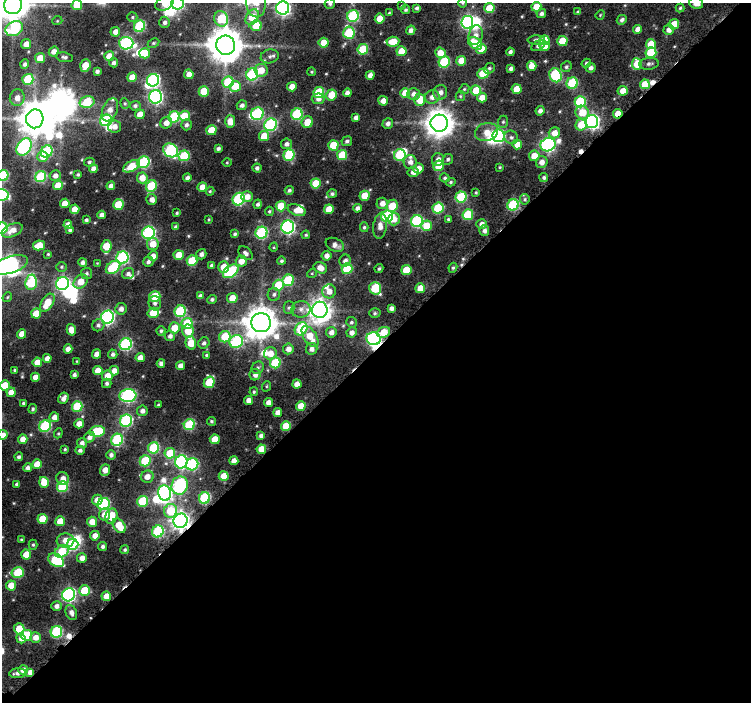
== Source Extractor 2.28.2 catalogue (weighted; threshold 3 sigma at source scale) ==
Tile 4 of 2 x 2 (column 2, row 2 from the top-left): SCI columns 766-1514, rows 66-765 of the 1535 x 1533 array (HDU 1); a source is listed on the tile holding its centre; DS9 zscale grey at full resolution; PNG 753 x 704 px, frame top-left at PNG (2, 3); each listed source drawn as its Kron ellipse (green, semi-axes under 4 px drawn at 4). Shown black and unused: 50% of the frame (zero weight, under 8 of 15 exposures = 4% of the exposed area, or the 3 px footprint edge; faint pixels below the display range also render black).
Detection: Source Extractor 2.28.2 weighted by HDU 2 'WHT'; one run over the whole footprint, this tile lists its part. Background 0.145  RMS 0.021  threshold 0.085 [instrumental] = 3 sigma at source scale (4.09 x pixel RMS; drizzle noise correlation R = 1.36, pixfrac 0.8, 0.0396/0.0396 arcsec/px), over >= 5 px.
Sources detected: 459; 15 inside a brighter object's white glare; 3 cosmic-ray / hot-pixel residue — neither listed nor drawn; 8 inside a brighter listed object's ellipse — not listed separately; the other 433 listed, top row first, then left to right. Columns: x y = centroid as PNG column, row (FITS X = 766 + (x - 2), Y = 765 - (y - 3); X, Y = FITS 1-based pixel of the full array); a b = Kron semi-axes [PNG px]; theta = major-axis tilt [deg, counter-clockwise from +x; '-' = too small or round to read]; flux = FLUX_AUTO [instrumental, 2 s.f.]
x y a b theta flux
164 3 9 7 26 18
178 3 6 6 - 260
256 3 15 9 -88 29
463 3 5 3 - 1.7
696 3 7 5 -22 15
330 4 5 5 - 3.8
13 5 9 9 - 3400
77 5 5 5 - 36
402 6 4 3 - 1.8
536 7 5 5 - 35
283 8 6 6 - 500
417 8 4 4 - 4.3
489 8 5 5 - 46
680 8 4 4 - 2.7
406 10 4 4 - 3.2
578 12 3 3 - 3
389 13 4 3 - 1.7
541 14 5 4 - 5.2
600 15 5 4 - 1.7
353 16 6 5 - 180
132 17 5 4 - 2.7
252 17 8 6 61 54
221 19 8 7 - 93
380 19 5 5 - 28
622 20 5 4 - 5.7
57 21 5 3 - 1.7
165 22 5 5 - 5.8
467 22 6 6 - 360
674 24 5 5 - 37
139 26 6 5 - 150
256 26 5 5 - 50
14 29 9 7 29 150
638 29 4 4 - 13
411 30 5 4 - 7.6
669 30 5 5 - 10
115 32 5 4 - 12
349 33 6 5 - 110
476 35 10 7 78 10
536 40 8 4 0 4.2
544 40 5 5 - 43
562 41 5 5 - 50
393 42 6 5 - 31
126 43 7 6 - 290
153 43 6 4 26 2.7
324 43 5 5 - 36
475 43 7 5 -36 54
26 44 5 5 - 17
651 44 5 5 - 37
226 45 9 9 - 4300
538 46 7 4 30 4.7
545 46 5 4 - 23
363 49 5 5 - 77
481 49 5 5 - 26
401 51 5 5 - 37
54 52 5 4 - 13
510 52 4 4 - 5.5
651 52 5 5 - 81
145 53 5 5 - 48
440 53 5 5 - 25
109 56 5 5 - 28
270 56 9 7 11 7.2
64 57 8 5 -10 4.9
40 58 5 5 - 26
461 61 5 5 - 26
444 62 6 5 - 100
114 63 4 4 - 5.1
586 63 5 4 - 3.1
25 64 5 4 - 5.8
637 64 5 5 - 49
649 64 10 6 5 6.2
85 66 6 5 - 36
532 66 5 5 - 23
566 67 5 5 - 3.8
489 68 6 4 40 3.6
591 68 5 5 - 6.6
511 69 4 3 - 5.5
261 70 6 6 - 23
97 71 4 3 - 5.5
312 72 4 3 - 2.1
483 73 6 5 - 54
189 74 5 4 - 16
252 74 6 6 - 170
370 75 4 4 - 13
555 75 7 6 - 170
132 77 5 4 - 25
28 79 5 5 - 88
153 80 6 6 - 280
228 82 6 5 - 82
572 83 6 5 - 130
645 84 5 5 - 42
235 86 5 5 - 46
292 87 5 4 - 19
464 89 5 4 - 2.7
517 89 5 5 - 34
476 90 5 5 - 57
204 91 5 5 - 47
623 91 5 5 - 19
440 92 7 7 - 10
319 93 5 5 - 97
347 93 4 4 - 8.4
405 93 5 5 - 32
413 94 6 6 - 10
331 95 5 5 - 33
460 96 5 4 - 2.3
156 97 7 6 - 380
432 97 7 6 - 11
17 98 8 7 - 14
482 98 5 5 - 17
318 99 6 5 - 9.8
420 100 6 5 - 38
383 101 5 4 - 13
87 102 7 5 15 90
580 102 6 5 - 130
125 103 5 4 - 2.5
242 105 5 4 - 6.4
135 106 5 5 - 4.7
110 110 12 7 68 14
540 111 5 4 - 8.6
582 112 7 6 - 35
140 114 5 4 - 17
257 114 6 6 - 170
297 114 6 5 - 140
618 114 5 4 - 32
184 116 5 5 - 41
174 117 6 5 - 120
356 117 4 4 - 8.1
35 119 9 8 - 3300
106 120 6 5 - 180
230 121 6 5 - 21
307 122 6 5 - 29
503 122 6 5 - 3.4
592 122 6 6 - 470
166 123 6 5 - 13
439 123 8 8 - 2600
388 124 6 5 - 6.9
186 125 5 5 - 5.6
271 125 6 6 - 220
581 125 6 5 - 39
115 126 6 6 - 11
211 130 5 5 - 42
486 132 12 9 13 18
554 133 6 5 - 19
264 136 5 5 - 34
499 136 6 6 - 210
511 137 7 6 - 5.3
347 141 5 4 - 4.6
286 144 5 5 - 7.3
333 145 5 5 - 58
517 145 5 5 - 19
548 145 8 6 26 400
24 147 9 7 60 320
218 148 4 3 - 4.7
170 150 8 6 -36 220
47 151 6 5 - 130
289 155 5 5 - 110
342 155 5 5 - 63
400 155 6 5 - 130
184 156 5 5 - 79
534 156 5 5 - 24
42 157 5 5 - 15
438 159 6 6 - 9.2
448 159 5 5 - 4
89 162 5 4 - 3.7
143 162 6 5 - 160
410 162 7 6 - 10
542 162 6 5 - 12
227 163 5 3 - 1.8
131 166 9 5 28 44
438 166 5 5 - 39
500 167 3 3 - 1.9
257 168 4 4 - 5.7
418 168 5 5 - 16
93 169 4 4 - 12
413 172 5 5 - 11
78 174 4 4 - 3
3 176 6 5 - 140
55 176 5 5 - 8.9
41 177 5 5 - 140
142 178 5 5 - 24
187 178 4 4 - 6.8
445 178 5 4 - 3
544 178 4 4 - 4.8
451 182 5 4 - 2.7
316 183 5 5 - 45
58 185 5 4 - 30
111 186 4 4 - 9.9
151 186 6 5 - 96
202 187 5 4 - 20
289 190 4 4 - 4.2
210 191 4 4 - 2.3
476 192 3 3 - 2.1
332 194 5 4 - 4.1
2 195 7 5 -13 160
365 196 5 5 - 39
247 197 6 5 - 14
461 197 5 5 - 120
152 199 5 5 - 11
239 199 6 6 - 210
525 199 5 5 - 3.2
65 203 4 4 - 22
382 203 6 5 - 14
258 204 5 4 - 4.5
118 205 5 5 - 58
513 205 6 5 - 150
281 206 5 5 - 50
392 206 6 5 - 43
357 208 4 4 - 8.1
438 208 5 5 - 110
75 209 4 4 - 23
329 209 5 5 - 34
297 210 9 5 -19 18
269 211 5 4 - 2.6
177 213 3 3 - 2.4
102 215 4 4 - 8.7
468 215 5 5 - 86
387 216 6 6 - 180
209 219 4 3 - 1.8
394 219 6 6 - 15
448 219 4 4 - 2.4
86 220 3 3 - 3.6
417 221 6 6 - 210
68 224 4 4 - 12
482 224 5 5 - 9.2
380 226 13 7 82 15
427 226 5 5 - 41
176 227 4 3 - 4.6
288 227 6 6 - 380
364 227 5 4 - 3.2
2 228 6 5 - 130
12 230 11 6 24 15
70 230 4 4 - 3.7
484 230 5 5 - 7.1
148 233 6 6 - 280
261 233 6 5 - 190
235 234 4 3 - 3.7
306 235 4 4 - 2.8
153 244 6 6 - 23
39 245 6 5 - 33
335 245 9 6 -25 9.3
106 246 6 5 - 47
274 247 4 3 - 1.7
246 253 8 5 -41 7
48 254 3 3 - 2.2
201 254 5 5 - 7
179 255 5 5 - 31
153 256 5 5 - 11
327 256 5 5 - 10
122 258 6 6 - 260
192 261 5 5 - 74
241 261 5 5 - 18
281 261 4 4 - 3.4
345 261 6 5 - 6.8
83 262 4 4 - 6.7
148 262 5 5 - 5.4
97 263 3 3 - 1.3
10 265 19 8 17 800
212 265 4 4 - 5.6
61 267 5 4 - 2.8
113 267 8 5 39 100
224 267 6 5 - 26
320 268 7 5 -25 15
453 268 5 4 - 3.2
347 269 5 5 - 91
379 269 4 3 - 2.7
406 270 5 5 - 43
231 271 8 5 36 140
86 273 5 5 - 4
312 273 5 3 - 1.8
128 274 6 5 - 6.3
288 280 6 5 - 100
31 282 7 6 - 130
81 282 8 6 43 26
62 284 7 6 - 390
279 285 5 5 - 67
375 288 6 5 - 90
420 288 5 4 - 25
329 291 7 6 - 13
274 294 6 6 - 5.5
155 296 5 5 - 69
200 296 4 4 - 6.5
7 297 5 4 - 2.2
232 298 5 5 - 27
212 299 5 4 - 4.2
47 303 10 5 58 43
155 303 7 6 - 6.2
289 308 6 5 - 3.7
391 308 4 4 - 7.2
121 309 6 5 - 9.1
301 309 9 8 - 11
320 310 8 8 - 1500
180 311 6 5 - 150
36 313 5 5 - 31
153 313 6 5 - 46
375 313 6 5 - 3.1
107 317 6 6 - 350
351 322 5 5 - 3.5
261 323 10 9 - 3400
187 324 6 5 - 78
98 325 6 6 - 5.2
174 328 5 5 - 34
301 329 7 6 - 120
71 330 6 4 -75 15
161 331 5 4 - 3.7
188 331 6 5 - 33
331 332 5 5 - 9.5
352 332 5 5 - 9.6
384 332 7 5 25 40
22 334 5 4 - 20
170 336 5 5 - 6.8
310 336 12 6 -56 35
225 337 6 5 - 68
374 339 7 6 - 290
236 342 7 6 - 200
191 343 7 5 -75 39
204 343 6 5 - 5.2
126 344 6 6 - 250
68 349 4 4 - 12
288 349 5 5 - 12
312 349 6 5 - 8.6
270 353 6 6 - 22
97 354 4 4 - 13
113 354 4 4 - 5.7
206 355 4 3 - 2.3
47 358 4 4 - 12
140 358 4 4 - 19
77 361 3 3 - 1.6
37 362 5 4 - 21
161 363 4 4 - 5.6
275 363 5 5 - 96
180 366 4 4 - 12
258 368 7 5 45 4.5
15 370 3 3 - 2.2
98 371 5 4 - 23
114 371 5 5 - 14
74 375 4 3 - 4.9
255 375 5 5 - 9.6
107 376 5 5 - 20
35 377 4 4 - 16
209 382 6 5 - 60
107 383 5 5 - 4.5
297 384 4 4 - 17
5 385 5 5 - 40
267 386 5 3 - 1.7
11 392 4 4 - 16
254 392 4 3 - 2.5
128 396 8 6 5 350
63 398 6 5 - 9
249 400 4 4 - 13
268 402 4 4 - 12
23 403 3 3 - 2.7
158 405 3 3 - 2.2
77 406 5 5 - 96
301 406 5 5 - 27
33 409 4 4 - 3.1
142 411 5 5 - 7.4
278 412 4 4 - 12
54 417 5 5 - 12
126 421 6 6 - 230
211 421 4 4 - 2.7
79 424 5 4 - 15
189 425 6 5 - 120
45 426 6 5 - 160
286 426 5 5 - 43
97 431 8 5 7 82
58 433 5 4 - 2.3
3 435 5 4 - 12
261 436 4 4 - 6.1
89 437 6 5 - 8.9
23 439 5 4 - 16
215 439 5 5 - 29
117 440 6 6 - 170
82 443 5 5 - 7.6
154 448 6 5 - 120
65 449 3 3 - 2.3
261 449 5 4 - 30
80 450 4 4 - 5.7
170 453 5 5 - 63
111 455 5 4 - 6
19 457 4 4 - 4.7
145 461 5 5 - 86
234 461 4 4 - 14
181 462 6 6 - 270
37 464 5 4 - 24
192 464 6 6 - 190
28 468 4 4 - 7.1
105 470 5 5 - 16
224 476 5 5 - 30
147 477 6 6 - 16
63 479 7 6 - 13
44 482 5 5 - 34
17 484 4 3 - 4.9
180 485 9 8 - 260
62 487 5 5 - 110
165 493 8 6 -79 450
204 498 6 5 - 140
97 500 5 5 - 18
143 501 5 5 - 80
104 504 6 6 - 170
170 511 7 6 - 63
105 514 6 5 - 19
111 516 8 6 75 37
42 519 5 5 - 43
60 521 5 5 - 34
180 521 7 7 - 1000
92 522 5 5 - 20
119 526 8 5 -54 38
158 531 6 5 - 160
95 536 5 4 - 14
21 539 3 3 - 1.9
65 540 9 7 -2 19
73 544 5 5 - 150
33 545 5 4 - 2.9
103 546 4 4 - 4.7
125 550 4 4 - 3.4
62 551 7 5 32 65
26 554 5 5 - 32
82 558 5 5 - 13
56 560 9 6 -34 130
18 572 6 5 - 87
11 585 5 5 - 26
84 591 5 5 - 56
69 595 7 6 - 380
106 596 4 4 - 19
57 606 5 5 - 8.2
71 613 8 5 -67 9.3
19 629 5 5 - 44
56 632 6 5 - 160
27 635 6 5 - 70
36 637 5 5 - 13
21 638 5 4 - 9.7
23 670 5 4 - 12
30 672 4 4 - 10
17 673 8 5 5 6.4
Overlapping masked pixels (flux is a lower limit): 6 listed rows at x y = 618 114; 384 332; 374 339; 261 449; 180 521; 30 672
Isophote crosses this tile's border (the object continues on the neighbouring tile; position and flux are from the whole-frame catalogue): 15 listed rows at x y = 164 3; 178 3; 256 3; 463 3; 696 3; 330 4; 13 5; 77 5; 283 8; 3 176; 2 195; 2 228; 10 265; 5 385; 3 435